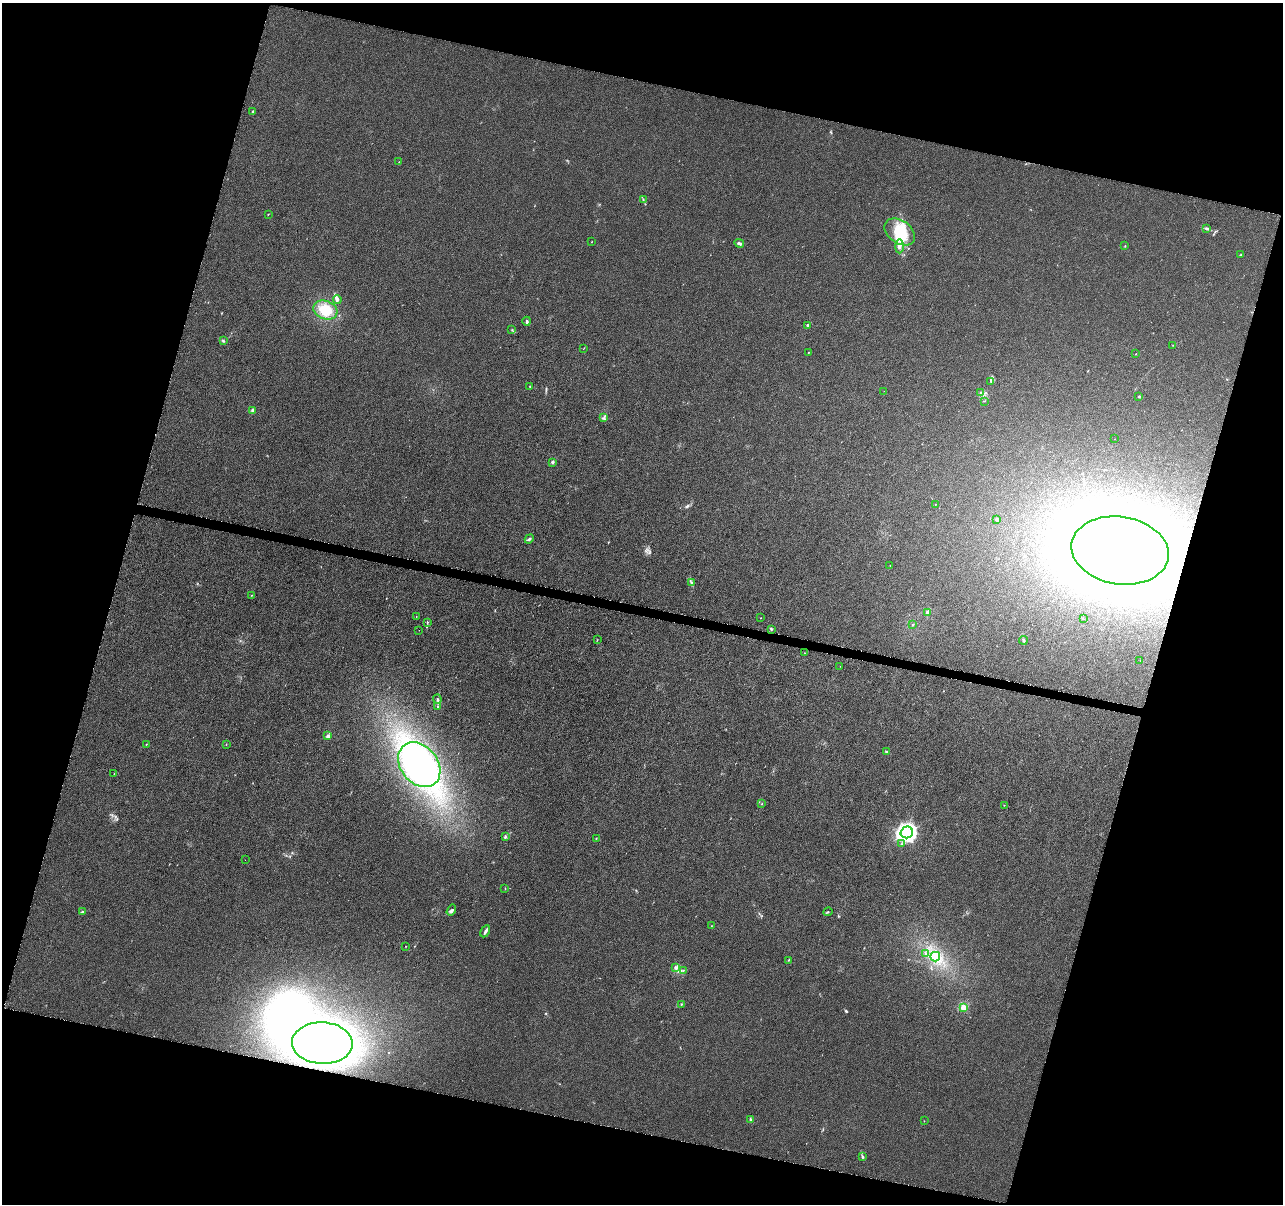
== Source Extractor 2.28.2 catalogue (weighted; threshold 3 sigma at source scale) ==
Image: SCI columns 10-5132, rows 285-5092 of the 5139 x 5321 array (HDU 1 of 3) = the unmasked area's bounding box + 8 px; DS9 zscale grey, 4 x 4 block average (1 PNG px = mean of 4 x 4 image px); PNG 1285 x 1206 px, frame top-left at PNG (2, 3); each listed source drawn as its Kron ellipse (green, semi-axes under 4 px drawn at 4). Shown black and unused: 32% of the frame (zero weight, under 4 of 8 exposures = <1% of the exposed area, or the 3 px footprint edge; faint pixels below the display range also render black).
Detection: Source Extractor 2.28.2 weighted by HDU 2 'WHT'. Background 0.00117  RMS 0.0022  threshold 0.00885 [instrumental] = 3 sigma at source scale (4.09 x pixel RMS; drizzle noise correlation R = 1.36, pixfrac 0.8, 0.0396/0.0396 arcsec/px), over >= 5 px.
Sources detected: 95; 7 inside a brighter object's white glare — neither listed nor drawn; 1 coinciding with a brighter row at this scale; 3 inside a brighter listed object's ellipse — not listed separately; the other 84 listed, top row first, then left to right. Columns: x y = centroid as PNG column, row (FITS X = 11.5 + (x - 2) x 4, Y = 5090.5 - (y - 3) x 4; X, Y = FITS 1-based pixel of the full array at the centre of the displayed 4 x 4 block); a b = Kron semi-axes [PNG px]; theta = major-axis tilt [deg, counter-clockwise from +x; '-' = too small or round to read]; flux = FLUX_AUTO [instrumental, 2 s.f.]
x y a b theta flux
253 112 2 2 - 1.4
399 162 2 2 - 0.42
643 200 3 2 - 0.96
268 214 2 2 - 0.82
1207 228 3 2 - 1.2
900 232 17 11 -35 36
592 242 2 2 - 0.32
739 243 5 3 - 2.7
899 246 7 3 90 5.5
1125 246 2 2 - 0.59
1241 255 3 2 - 1.2
337 299 4 3 - 2.4
325 310 12 9 -18 20
527 321 4 3 - 1.9
808 325 2 2 - 4.6
512 330 2 2 - 0.59
223 341 2 2 - 0.59
1173 345 2 2 - 0.53
584 348 2 2 - 0.46
808 352 2 2 - 0.44
1136 354 2 2 - 0.39
991 381 2 2 - 0.76
530 387 2 2 - 0.86
884 391 2 2 - 0.19
981 393 3 3 - 1.6
1139 396 2 2 - 0.46
984 401 2 2 - 0.47
252 410 2 2 - 3.4
604 418 2 2 - 0.6
1115 439 2 2 - 0.21
552 462 2 2 - 4.4
935 504 2 2 - 0.26
997 519 2 2 - 2.9
529 539 5 2 - 1.7
1120 550 49 34 -9 640
890 566 2 2 - 0.28
692 582 3 2 - 0.84
252 595 2 2 - 0.44
928 612 2 2 - 6.8
416 616 2 2 - 0.36
761 618 2 2 - 0.32
1083 618 2 2 - 0.31
427 622 2 2 - 0.58
913 625 2 2 - 0.67
772 629 3 2 - 1.1
419 630 2 2 - 0.24
597 640 2 2 - 0.44
1023 640 4 2 - 1.3
804 653 2 2 - 0.34
1140 660 2 2 - 0.28
840 666 2 2 - 0.26
437 699 4 3 - 1.8
438 706 2 2 - 0.7
328 736 3 3 - 4.2
146 744 2 2 - 0.5
226 744 2 2 - 0.5
887 752 3 2 - 1.1
419 765 25 18 -52 240
114 773 2 2 - 0.32
762 804 2 2 - 0.59
1004 805 2 2 - 0.31
907 832 6 6 - 360
505 837 4 2 - 1.5
596 838 2 2 - 0.51
901 844 2 2 - 0.61
245 860 2 2 - 0.15
505 888 2 2 - 0.45
451 910 6 3 57 2.7
82 912 3 2 - 1.5
828 912 5 2 - 1
711 926 2 2 - 0.31
485 931 6 2 60 4.2
406 946 2 2 - 0.64
926 954 3 2 - 1.4
935 957 5 5 - 5.5
789 960 2 2 - 0.69
675 967 4 3 - 2.4
683 970 2 2 - 0.64
681 1004 2 2 - 0.67
963 1007 2 2 - 19
322 1043 30 21 -2 400
751 1119 4 2 - 1.3
924 1121 2 2 - 0.37
863 1157 3 2 - 1.4
Diffuse or blended objects may show on this block-average render without a row.